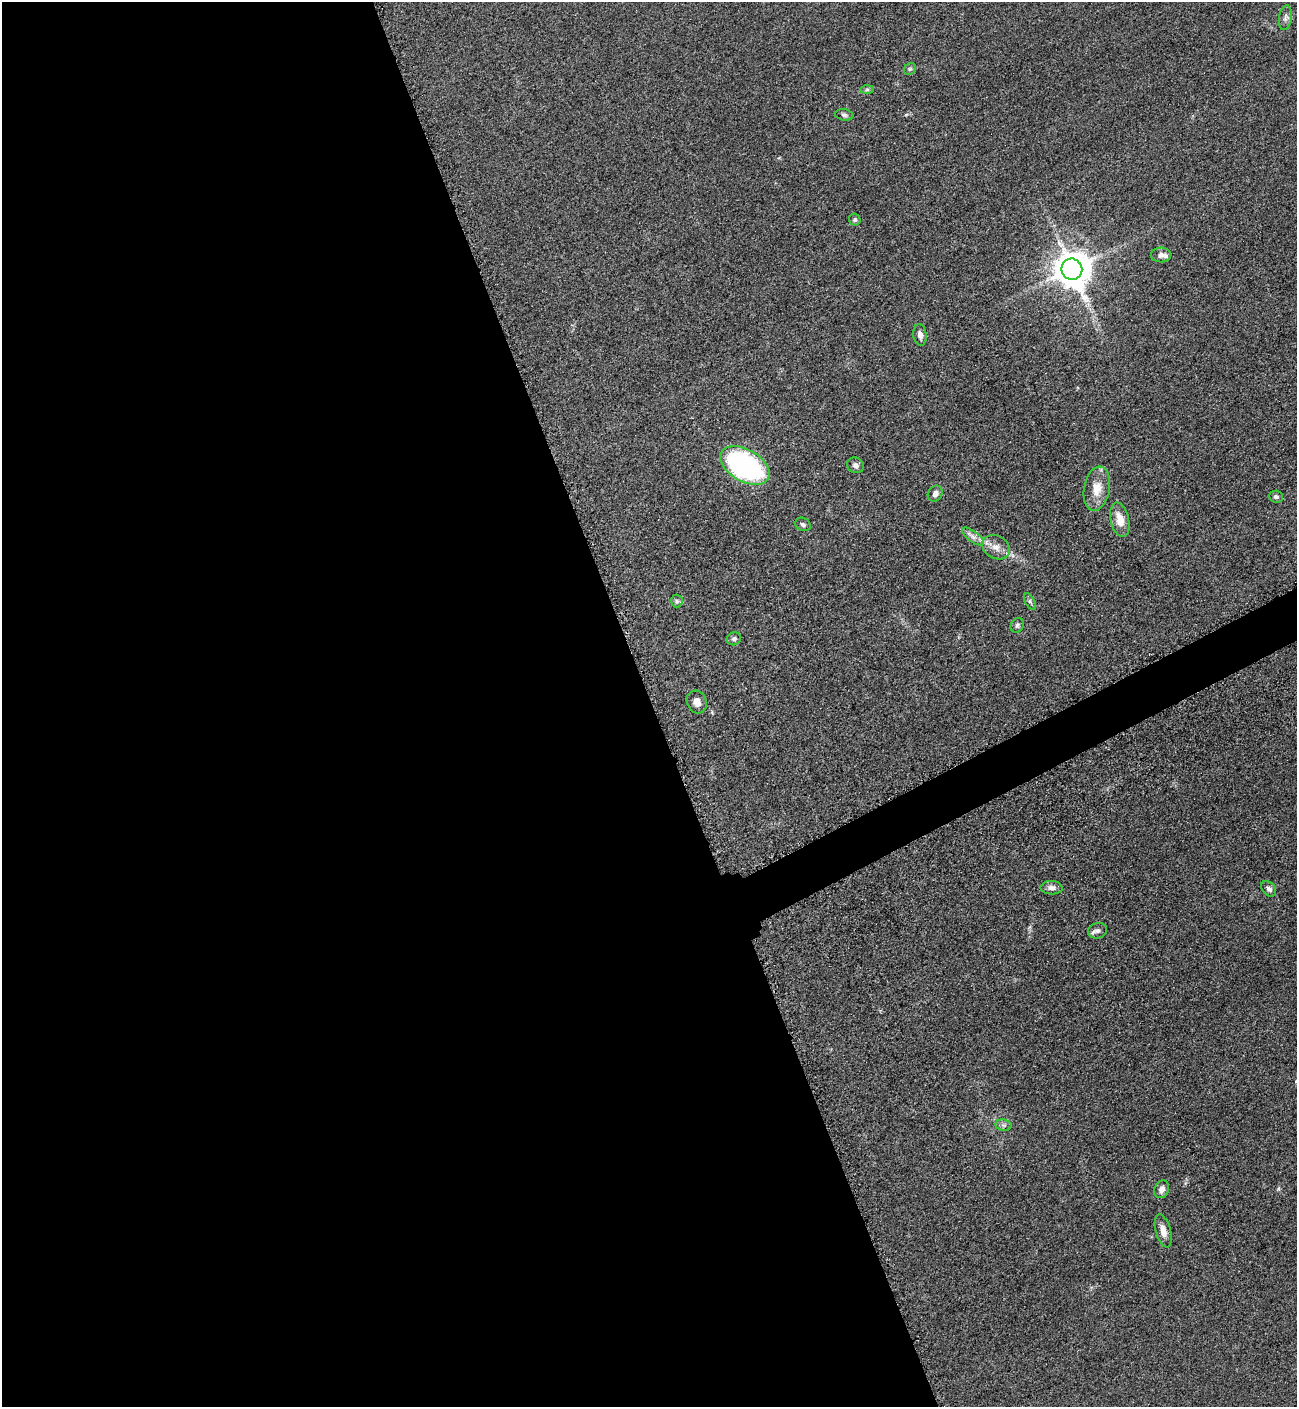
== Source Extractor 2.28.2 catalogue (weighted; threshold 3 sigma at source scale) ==
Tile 9 of 4 x 4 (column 1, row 3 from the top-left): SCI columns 299-1593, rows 1471-2875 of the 5669 x 5702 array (HDU 1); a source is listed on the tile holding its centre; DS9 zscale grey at full resolution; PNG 1299 x 1409 px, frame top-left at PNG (2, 2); each listed source drawn as its Kron ellipse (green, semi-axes under 4 px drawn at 4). Shown black and unused: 52% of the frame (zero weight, under 3 of 5 exposures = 4% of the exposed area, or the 3 px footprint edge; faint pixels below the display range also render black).
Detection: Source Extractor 2.28.2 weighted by HDU 2 'WHT'; one run over the whole footprint, this tile lists its part. Background 0.0527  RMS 0.0062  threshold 0.0278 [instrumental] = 3 sigma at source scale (4.5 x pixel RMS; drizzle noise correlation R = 1.50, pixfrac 1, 0.05/0.05 arcsec/px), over >= 5 px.
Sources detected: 29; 1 inside a brighter listed object's ellipse — not listed separately; the other 28 listed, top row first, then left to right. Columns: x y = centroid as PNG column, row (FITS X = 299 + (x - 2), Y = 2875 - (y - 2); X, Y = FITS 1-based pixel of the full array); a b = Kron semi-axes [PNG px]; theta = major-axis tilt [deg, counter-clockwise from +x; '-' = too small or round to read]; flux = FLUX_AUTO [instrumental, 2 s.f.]
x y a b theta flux
1285 18 12 6 82 2.2
910 69 6 5 - 1.2
867 90 7 4 1 1.1
844 115 9 5 -7 1.4
855 220 6 5 - 1.2
1161 255 10 7 1 3
1072 269 10 10 - 1500
920 335 11 6 -82 2.7
745 465 27 16 -29 150
855 465 9 7 -28 2.2
1097 489 22 13 80 9.7
935 494 8 7 - 2.5
1276 497 7 6 - 1.7
1120 520 17 9 -76 8.2
803 524 8 6 -30 1.5
973 536 13 5 -37 3
996 547 14 11 -30 5.6
677 601 6 6 - 1.2
1030 602 9 4 -63 1.2
1017 625 7 6 - 1.4
734 639 7 6 - 1.8
697 702 11 9 -65 4.3
1052 888 11 6 -3 3
1269 889 9 6 -49 2.3
1097 931 10 7 16 2.4
1003 1125 8 5 -11 1.8
1162 1189 9 7 66 3.3
1163 1231 17 7 -75 5.1